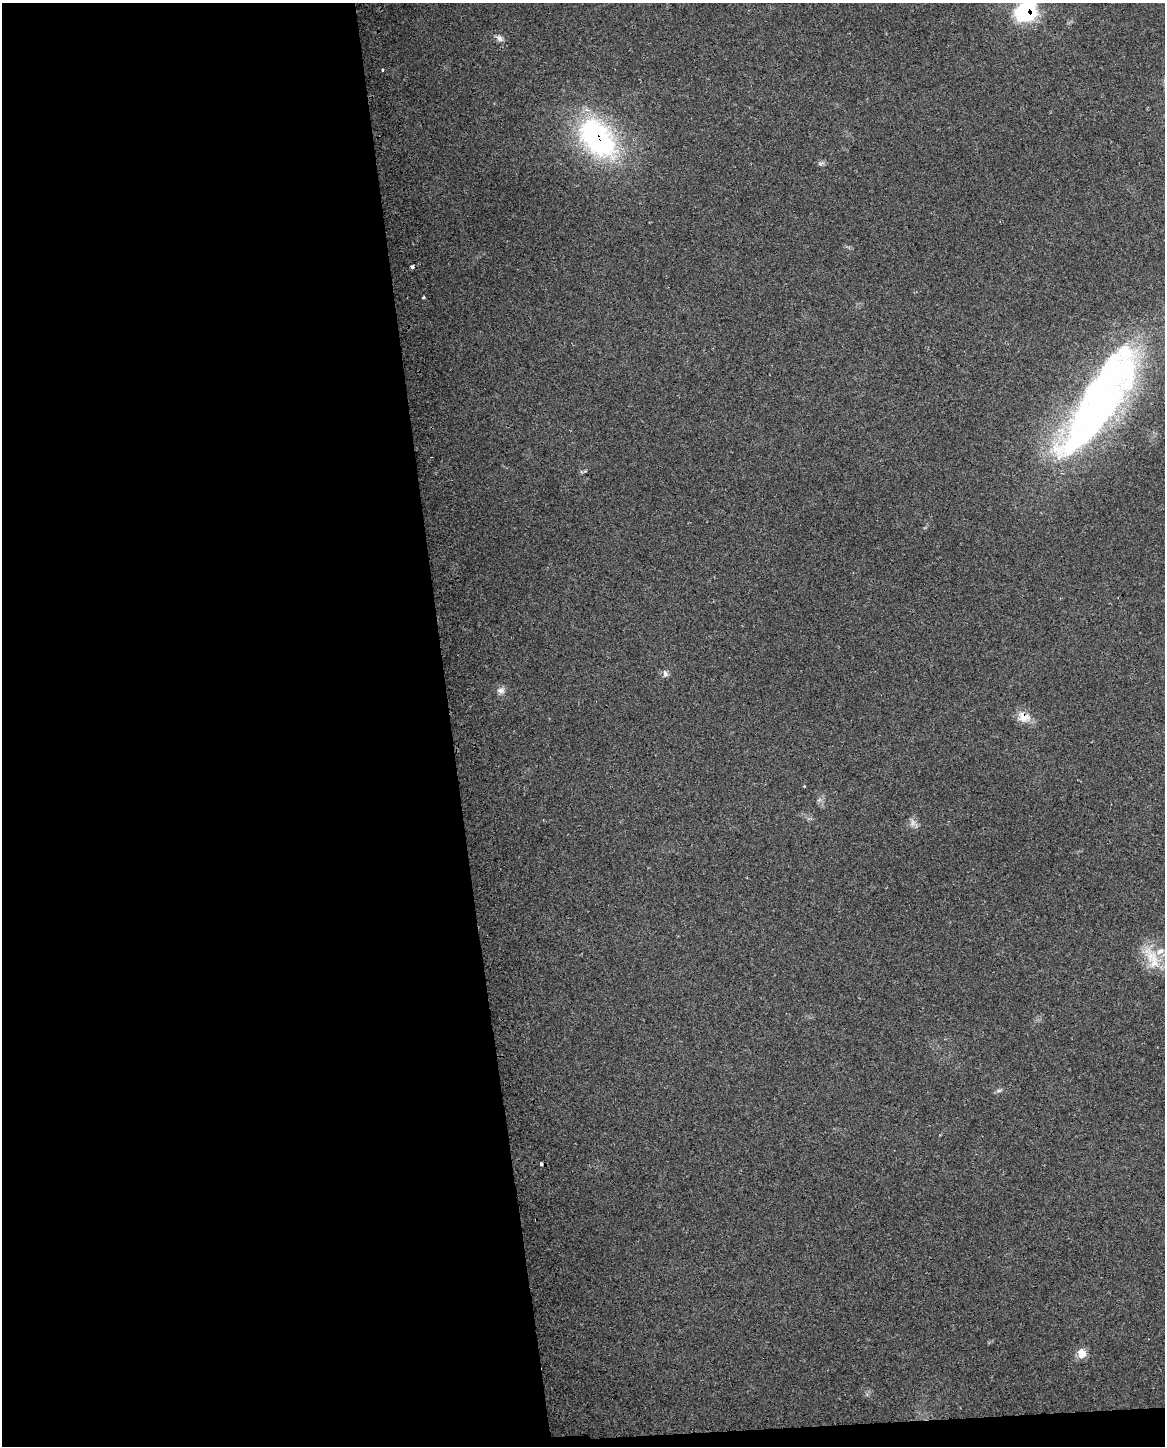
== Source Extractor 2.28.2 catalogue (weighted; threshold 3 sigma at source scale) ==
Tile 9 of 4 x 3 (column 1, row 3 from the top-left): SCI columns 29-1191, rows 60-1503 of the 4710 x 4405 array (HDU 1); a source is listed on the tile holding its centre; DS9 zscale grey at full resolution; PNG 1167 x 1448 px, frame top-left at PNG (2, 3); no overlay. Shown black and unused: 40% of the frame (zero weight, under 2 of 3 exposures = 2% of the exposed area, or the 3 px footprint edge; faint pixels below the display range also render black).
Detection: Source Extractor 2.28.2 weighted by HDU 2 'WHT'; one run over the whole footprint, this tile lists its part. Background 0.192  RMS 0.013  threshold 0.0605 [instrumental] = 3 sigma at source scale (4.5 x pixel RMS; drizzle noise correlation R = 1.50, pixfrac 1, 0.0396/0.0396 arcsec/px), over >= 5 px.
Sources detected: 21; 1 cosmic-ray / hot-pixel residue — not listed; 4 inside a brighter listed object's ellipse — not listed separately; the other 16 listed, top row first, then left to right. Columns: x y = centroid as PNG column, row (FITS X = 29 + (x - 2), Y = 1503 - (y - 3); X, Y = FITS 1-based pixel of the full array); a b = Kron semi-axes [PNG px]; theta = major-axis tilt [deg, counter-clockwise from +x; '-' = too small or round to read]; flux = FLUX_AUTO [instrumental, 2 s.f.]
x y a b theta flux
1026 12 12 10 37 210
499 38 9 6 -50 6
382 70 3 3 - 3.9
597 138 55 33 -51 250
821 163 11 4 16 3.1
412 266 4 3 - 10
424 297 3 3 - 2.4
1096 404 113 48 50 560
665 674 9 6 -81 4.6
501 690 11 9 29 6.7
1024 717 17 13 -27 18
819 800 7 4 19 2.7
913 823 12 8 -90 7.2
1152 958 39 16 -63 37
999 1090 10 4 11 3
1082 1353 7 6 - 24
Overlapping masked pixels (flux is a lower limit): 3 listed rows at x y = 1026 12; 597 138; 1024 717
Isophote crosses this tile's border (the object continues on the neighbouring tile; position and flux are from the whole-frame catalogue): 1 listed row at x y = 1026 12